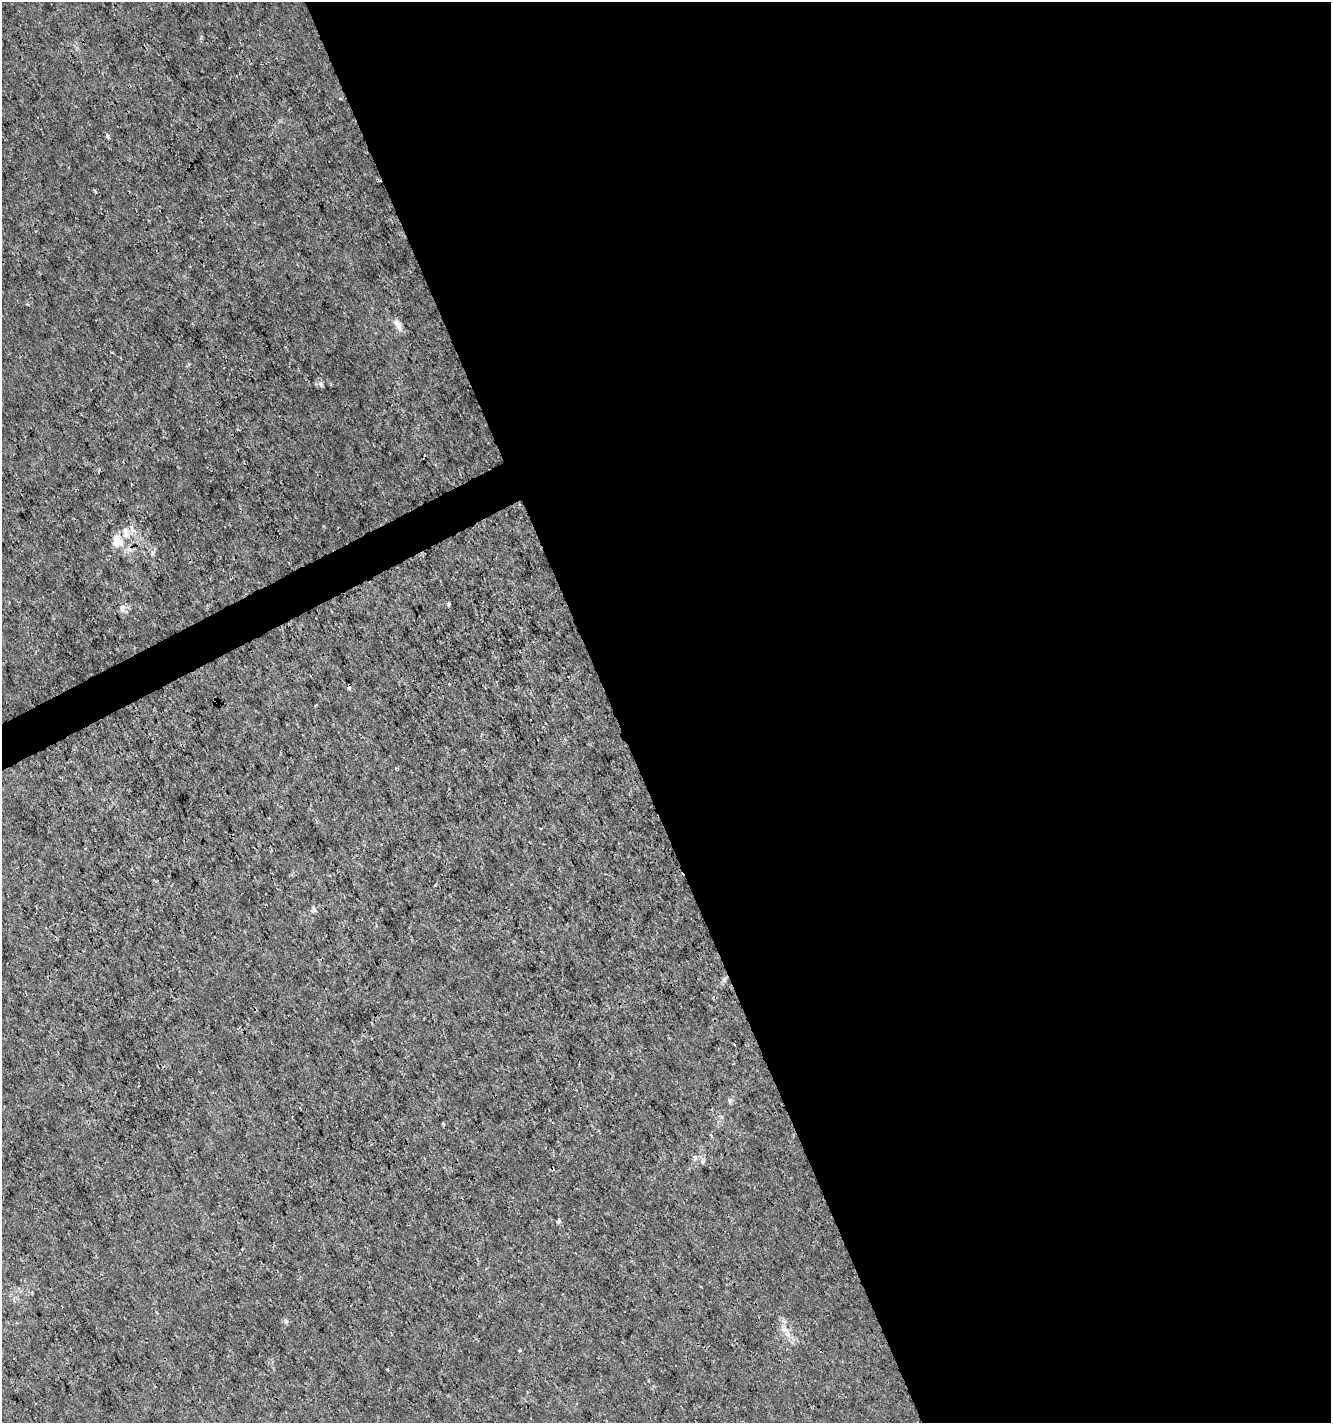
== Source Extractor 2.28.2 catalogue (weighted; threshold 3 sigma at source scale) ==
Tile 8 of 4 x 4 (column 4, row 2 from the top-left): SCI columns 4080-5408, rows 2848-4268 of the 5560 x 5690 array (HDU 1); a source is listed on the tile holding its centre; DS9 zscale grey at full resolution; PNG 1333 x 1425 px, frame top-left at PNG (2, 2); no overlay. Shown black and unused: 55% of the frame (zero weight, under 3 of 4 exposures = <1% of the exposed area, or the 3 px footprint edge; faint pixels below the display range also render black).
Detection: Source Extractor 2.28.2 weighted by HDU 2 'WHT'; one run over the whole footprint, this tile lists its part. Background 1.03e-04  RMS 9.4e-04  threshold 0.00422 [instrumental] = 3 sigma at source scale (4.5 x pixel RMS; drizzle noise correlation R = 1.50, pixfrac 1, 0.0396/0.0396 arcsec/px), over >= 5 px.
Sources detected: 17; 2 cosmic-ray / hot-pixel residue — not listed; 1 inside a brighter listed object's ellipse — not listed separately; the other 14 listed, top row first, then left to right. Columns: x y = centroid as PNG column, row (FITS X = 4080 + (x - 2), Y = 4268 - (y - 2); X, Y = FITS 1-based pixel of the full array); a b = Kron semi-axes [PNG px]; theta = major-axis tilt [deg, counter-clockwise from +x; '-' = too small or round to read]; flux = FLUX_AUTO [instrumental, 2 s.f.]
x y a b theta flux
107 136 4 3 - 0.57
398 325 18 6 -67 0.56
320 384 6 5 - 0.21
126 532 16 7 -88 0.68
121 542 12 10 -52 0.86
448 604 4 3 - 0.21
122 609 10 5 -77 0.29
730 1101 7 4 -72 0.15
695 1158 8 5 80 0.23
703 1162 7 6 - 0.21
559 1221 6 4 -80 0.22
242 1249 3 2 - 0.1
286 1321 7 5 -68 0.19
787 1334 8 6 -43 0.41